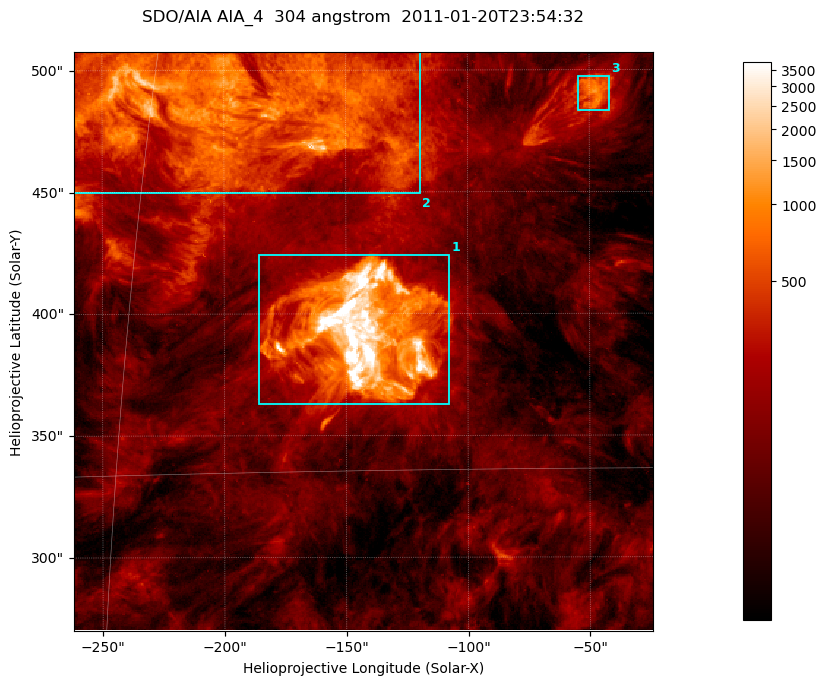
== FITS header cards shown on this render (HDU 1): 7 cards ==
TELESCOP= 'SDO/AIA '           / For AIA: SDO/AIA
INSTRUME= 'AIA_4   '           / For AIA: AIA_ATA1, AIA_ATA2, AIA_ATA3 or AIA_AT
WAVELNTH=                  304 / [angstrom] Wavelength
WAVEUNIT= 'angstrom'           / Wavelength unit: angstrom
DATE-OBS= '2011-01-20T23:54:32.125' / [ISO] Date when observation started; ISO 8
CTYPE1  = 'HPLN-TAN'           / CTYPE1; Typically HPLN
CTYPE2  = 'HPLT-TAN'           / CTYPE2; Typically HPLT

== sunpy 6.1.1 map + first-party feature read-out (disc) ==
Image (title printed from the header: SDO/AIA AIA_4  304 angstrom  2011-01-20T23:54:32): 396 x 396 px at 0.6 arcsec/px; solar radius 975 arcsec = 1625 px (partial field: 1.9% of the solar disc is inside the frame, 100% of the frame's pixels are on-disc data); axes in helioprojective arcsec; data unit not stated in the header (colour bar unlabelled)
Orientation: roll -0.132 deg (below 1 deg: not rotated)
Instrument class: DISC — disc imager (sunpy class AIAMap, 304 A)
Bright regions (active regions / flare kernels): reference = the on-disc median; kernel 3 px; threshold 5 sigma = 385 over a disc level ~113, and >= 1.15x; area >= 156 px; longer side >= 5 px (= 3 arcsec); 3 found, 3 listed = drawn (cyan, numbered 1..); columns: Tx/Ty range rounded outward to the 2 arcsec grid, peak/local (2 s.f.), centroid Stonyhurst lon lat
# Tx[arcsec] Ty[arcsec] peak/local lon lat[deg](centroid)
1 -186..-106 362..426 106 -9 +19
2 -262..-118 448..508 21 -13 +25
3 -56..-42 482..498 10 -3 +25